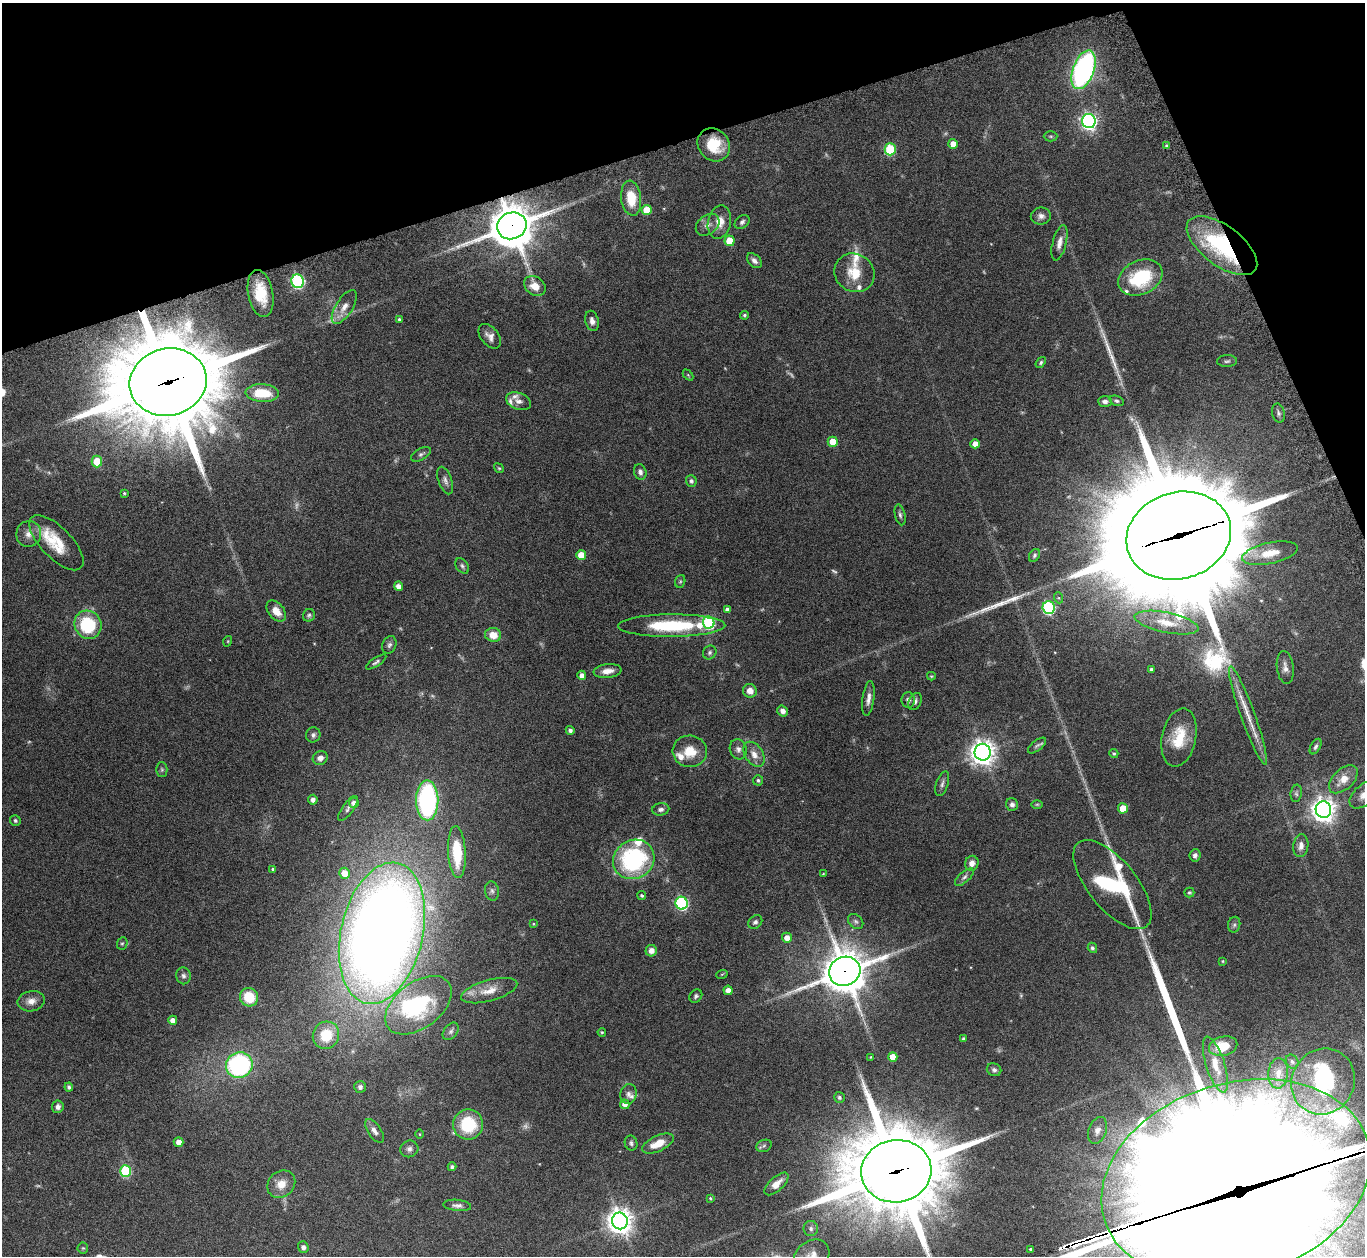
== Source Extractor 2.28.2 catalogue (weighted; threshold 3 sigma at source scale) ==
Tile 3 of 4 x 4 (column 3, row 1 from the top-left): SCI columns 2773-4135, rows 3953-5206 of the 5546 x 5534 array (HDU 1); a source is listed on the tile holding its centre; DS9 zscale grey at full resolution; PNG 1367 x 1258 px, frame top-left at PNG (2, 3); each listed source drawn as its Kron ellipse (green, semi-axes under 4 px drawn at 4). Shown black and unused: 15% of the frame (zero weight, under 8 of 15 exposures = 4% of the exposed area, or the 3 px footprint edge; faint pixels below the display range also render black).
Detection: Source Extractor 2.28.2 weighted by HDU 2 'WHT'; one run over the whole footprint, this tile lists its part. Background 0.0793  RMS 0.0027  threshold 0.011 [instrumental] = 3 sigma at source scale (4.09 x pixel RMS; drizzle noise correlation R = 1.36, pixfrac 0.8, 0.05/0.05 arcsec/px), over >= 5 px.
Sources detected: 216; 12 too faint to see at this stretch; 4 inside a brighter object's white glare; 3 long thin detections or spike segments (spike, bleed or trail) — neither listed nor drawn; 13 inside a brighter listed object's ellipse — not listed separately; the other 184 listed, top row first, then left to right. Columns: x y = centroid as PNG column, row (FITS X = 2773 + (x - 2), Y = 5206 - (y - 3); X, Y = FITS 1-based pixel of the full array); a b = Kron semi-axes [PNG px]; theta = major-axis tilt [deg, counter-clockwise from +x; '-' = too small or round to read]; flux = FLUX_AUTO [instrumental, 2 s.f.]
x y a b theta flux
1084 70 20 10 69 57
1089 121 7 6 - 81
1051 136 7 5 -1 0.36
953 144 5 5 - 3.2
714 145 17 15 -49 7.5
1166 146 4 4 - 0.42
890 149 6 5 - 15
631 198 17 10 -83 5.8
647 210 5 5 - 5.4
1041 216 10 8 8 1.1
719 222 17 11 77 3.1
742 222 8 6 40 0.7
708 225 13 9 39 1.4
512 226 15 13 22 870
729 241 5 5 - 5.4
1059 243 18 7 76 1.7
1222 246 41 20 -37 29
754 261 9 5 -44 0.87
854 273 21 19 -34 5.6
1140 278 23 16 25 14
298 281 7 6 - 35
535 286 12 9 -38 2.8
261 293 24 12 -79 7
344 307 19 8 58 2.4
744 315 4 4 - 0.37
399 319 3 3 - 0.36
592 321 10 6 -74 1.2
490 336 14 9 -50 1.5
1227 361 10 6 3 0.6
1041 362 6 4 53 0.37
688 375 6 4 -45 0.27
168 382 39 33 13 3600
262 393 17 9 -4 7.4
519 401 13 8 -21 1.3
1105 401 7 5 -2 0.83
1117 401 8 5 -18 0.49
1278 413 10 6 -76 0.73
833 442 5 5 - 4.6
975 444 4 4 - 1.9
421 454 11 5 31 0.66
97 461 6 5 - 5.7
499 468 5 4 - 0.29
640 472 8 6 -75 0.87
445 480 14 6 -71 1.1
691 481 6 5 - 0.65
124 493 3 3 - 0.29
900 515 10 5 -77 0.64
29 534 13 12 - 2
1179 536 53 43 17 9600
56 543 35 15 -46 7.5
1270 553 28 10 12 4.4
581 555 5 5 - 4.7
1035 555 7 5 58 0.45
462 566 8 6 -53 0.57
680 581 6 5 - 0.37
398 586 4 4 - 1.3
1059 598 5 3 - 0.27
1049 608 6 6 - 30
727 609 4 4 - 0.66
276 611 12 7 -50 2.7
309 615 6 6 - 0.49
709 622 6 5 - 26
1166 623 32 10 -12 5
88 625 14 13 - 15
672 626 53 11 0 18
493 635 8 7 - 3.2
228 641 5 3 - 0.22
389 645 9 6 69 0.71
710 653 7 6 - 0.57
376 662 12 4 33 0.6
1285 668 16 8 -83 1.5
1151 669 3 3 - 0.44
608 671 14 7 8 1.9
582 675 4 4 - 1.1
931 676 4 3 - 0.24
750 691 7 6 - 1.9
868 699 17 6 83 1.5
908 700 8 6 90 0.84
915 701 9 6 66 0.77
783 711 6 5 - 1.2
1248 715 52 7 -70 4.9
570 730 4 4 - 0.75
313 735 7 7 - 0.68
1179 738 29 17 78 7.9
1037 745 11 5 38 0.6
1316 747 8 5 61 0.61
738 749 10 8 -72 1.1
690 751 17 15 -5 4.9
983 752 8 8 - 220
1114 753 4 4 - 0.43
754 754 14 9 -57 2.1
320 758 7 7 - 1.4
162 769 7 5 -89 0.44
1343 779 17 10 44 3.3
758 780 5 5 - 0.46
942 784 13 6 71 0.84
1296 793 9 5 82 0.53
1364 795 18 10 40 2.3
313 800 5 5 - 0.97
427 800 20 11 -90 48
354 803 5 5 - 1.3
1012 804 6 6 - 0.8
1037 804 6 4 0 0.3
348 808 15 5 55 0.84
1123 808 5 5 - 4.8
661 809 9 6 9 0.82
1323 810 8 7 - 210
15 821 5 5 - 0.5
1301 846 11 7 83 1.5
457 852 26 9 -86 11
1195 855 6 5 - 0.71
634 859 21 19 32 30
972 863 7 6 - 1.4
273 869 4 3 - 0.33
345 873 5 5 - 3.2
823 874 3 3 - 0.19
964 877 11 5 42 0.83
1112 885 54 24 -51 26
492 891 10 7 -79 0.76
1189 892 5 5 - 0.34
642 896 4 3 - 0.47
682 903 6 6 - 35
856 921 9 6 -44 0.64
755 922 8 6 44 0.66
533 924 4 4 - 0.24
1234 925 8 6 75 0.54
382 933 72 41 77 450
787 938 5 5 - 2
122 943 6 5 - 0.4
1092 948 5 4 - 0.47
651 951 6 5 - 1.5
1222 961 3 3 - 0.23
845 971 16 14 24 750
722 974 6 3 18 0.23
183 976 8 7 - 0.79
728 990 4 4 - 1.5
489 991 29 10 16 3.7
696 996 7 6 - 0.5
249 997 9 9 - 5.9
31 1001 14 10 11 1.9
418 1005 38 23 37 24
173 1020 4 4 - 1.9
451 1031 10 6 52 0.68
602 1032 4 3 - 0.24
326 1035 14 13 - 7.4
963 1039 3 3 - 0.33
1223 1046 14 9 14 5.7
871 1057 4 3 - 0.21
893 1057 5 4 - 3.2
1292 1062 7 6 - 0.56
239 1065 13 12 - 34
1215 1065 29 9 -72 3.6
994 1070 7 6 - 0.67
1278 1073 15 10 86 2.4
1323 1081 34 31 58 20
69 1087 4 4 - 0.57
360 1087 6 6 - 0.69
628 1094 10 8 80 1
839 1097 5 5 - 0.5
625 1104 5 4 - 1.5
58 1107 6 6 - 0.92
468 1124 15 15 - 12
1097 1130 14 9 70 1.5
374 1131 14 6 -56 1.2
420 1134 5 3 - 0.2
179 1142 5 4 - 1.6
631 1143 7 6 - 0.59
658 1143 17 7 25 3.5
764 1146 8 6 21 0.56
409 1149 9 8 - 0.93
452 1167 4 4 - 0.56
125 1171 6 5 - 19
896 1171 35 31 9 3300
1236 1180 137 96 17 23000
281 1184 15 12 41 3
776 1184 15 7 43 2.5
710 1198 3 3 - 0.31
457 1205 14 5 -6 0.93
620 1221 8 8 - 240
811 1229 7 7 - 0.75
303 1247 6 5 - 0.87
83 1248 5 5 - 0.34
1031 1249 3 3 - 0.41
812 1256 19 15 37 3
Overlapping masked pixels (flux is a lower limit): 7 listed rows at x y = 512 226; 1222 246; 168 382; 1179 536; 845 971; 896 1171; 1236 1180
Isophote crosses this tile's border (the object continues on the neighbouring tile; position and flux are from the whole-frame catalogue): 4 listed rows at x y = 1364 795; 896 1171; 1236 1180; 812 1256